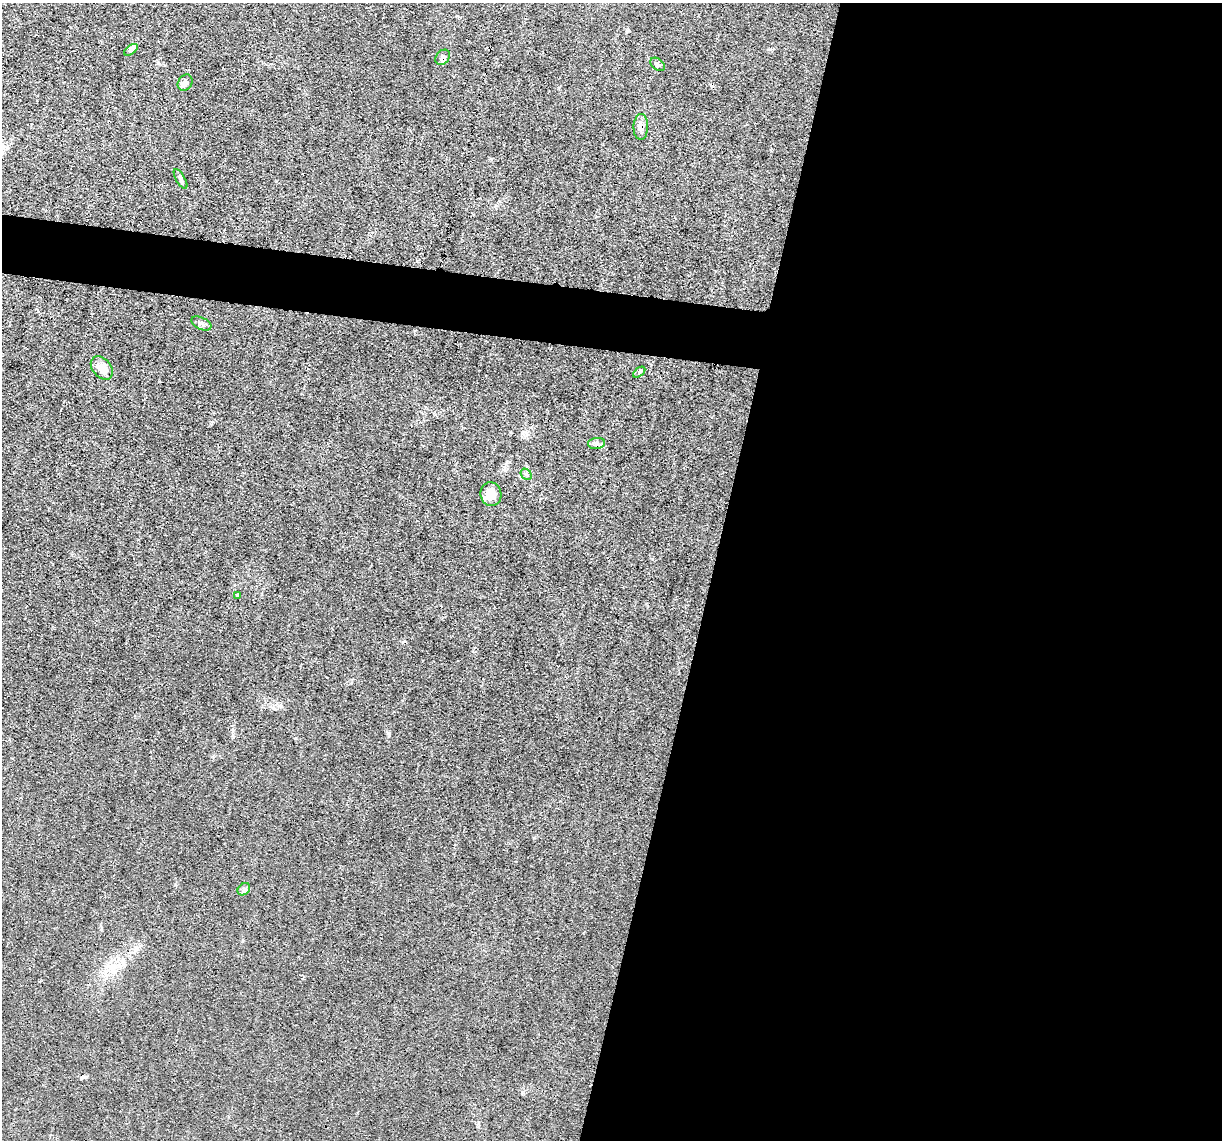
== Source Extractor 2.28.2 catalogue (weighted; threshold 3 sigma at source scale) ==
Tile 12 of 4 x 4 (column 4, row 3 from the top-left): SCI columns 3663-4882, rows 1375-2512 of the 4882 x 4908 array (HDU 1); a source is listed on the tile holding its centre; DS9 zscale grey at full resolution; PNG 1224 x 1142 px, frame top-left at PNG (2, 3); each listed source drawn as its Kron ellipse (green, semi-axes under 4 px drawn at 4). Shown black and unused: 45% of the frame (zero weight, under 3 of 4 exposures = <1% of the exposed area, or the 3 px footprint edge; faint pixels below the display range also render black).
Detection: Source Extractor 2.28.2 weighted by HDU 2 'WHT'; one run over the whole footprint, this tile lists its part. Background 0.012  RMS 0.003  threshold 0.0136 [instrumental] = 3 sigma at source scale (4.5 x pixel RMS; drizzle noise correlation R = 1.50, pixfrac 1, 0.05/0.05 arcsec/px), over >= 5 px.
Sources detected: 17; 2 cosmic-ray / hot-pixel residue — neither listed nor drawn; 1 inside a brighter listed object's ellipse — not listed separately; the other 14 listed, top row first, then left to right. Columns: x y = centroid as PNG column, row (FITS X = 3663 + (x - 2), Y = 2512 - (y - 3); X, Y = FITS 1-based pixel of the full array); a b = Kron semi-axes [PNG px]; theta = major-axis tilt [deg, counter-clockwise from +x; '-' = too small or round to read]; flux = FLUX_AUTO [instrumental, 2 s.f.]
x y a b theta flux
131 50 8 4 37 0.62
443 57 8 6 50 1.1
658 64 8 5 -38 0.91
185 83 9 6 55 1.6
641 127 13 7 88 1.8
180 179 11 4 -59 0.68
201 323 11 6 -24 0.87
102 368 13 9 -50 3.6
639 372 7 4 37 0.57
597 443 8 5 5 0.93
526 474 6 4 -47 0.54
491 494 12 10 -81 4.1
237 596 4 3 - 0.59
244 889 7 5 44 0.71
Overlapping masked pixels (flux is a lower limit): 2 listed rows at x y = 443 57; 641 127
Unlisted compact peaks at least as high as the median listed source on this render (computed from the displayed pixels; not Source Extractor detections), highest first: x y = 389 733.